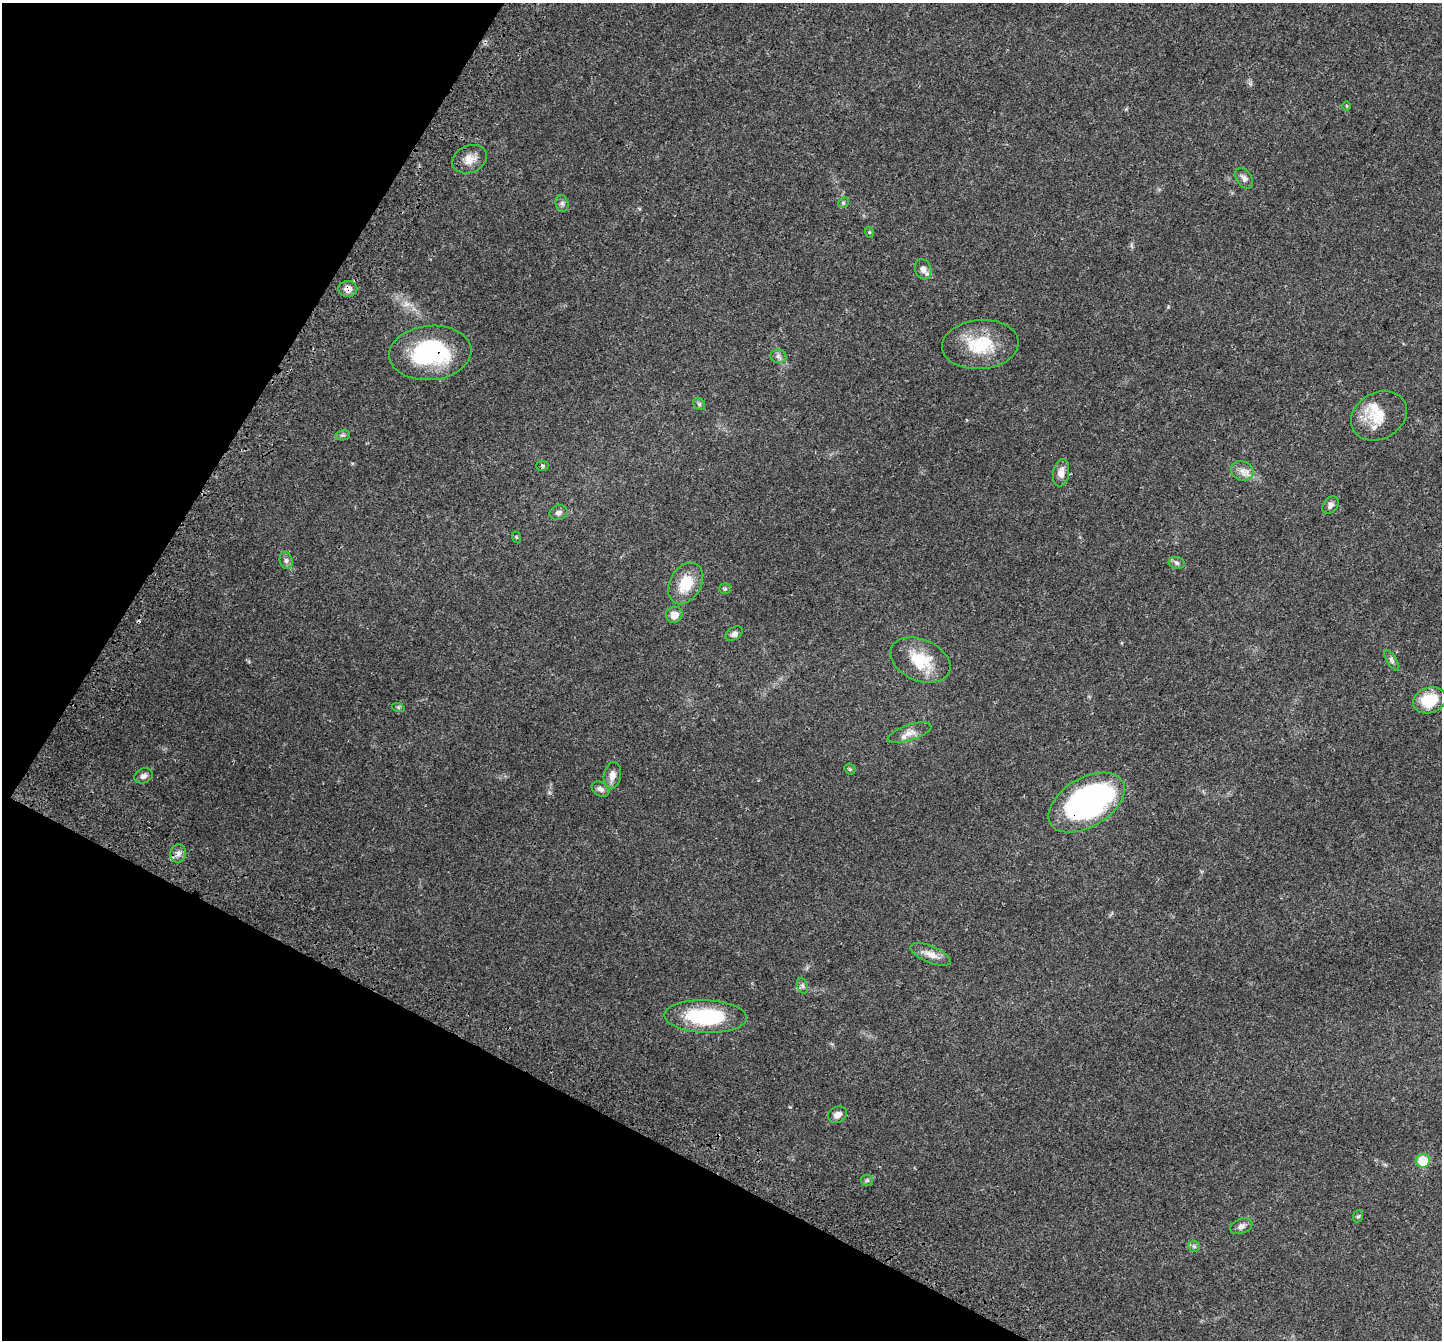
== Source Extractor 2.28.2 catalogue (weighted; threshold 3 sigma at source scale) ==
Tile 9 of 4 x 4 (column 1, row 3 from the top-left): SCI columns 145-1584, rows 1752-3089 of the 6031 x 6114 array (HDU 1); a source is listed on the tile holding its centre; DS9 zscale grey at full resolution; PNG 1444 x 1342 px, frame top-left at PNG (2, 3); each listed source drawn as its Kron ellipse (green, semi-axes under 4 px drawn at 4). Shown black and unused: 25% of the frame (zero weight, under 3 of 4 exposures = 8% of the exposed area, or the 3 px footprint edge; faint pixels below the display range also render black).
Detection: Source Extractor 2.28.2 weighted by HDU 2 'WHT'; one run over the whole footprint, this tile lists its part. Background 0.0446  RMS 0.0039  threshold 0.0174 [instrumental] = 3 sigma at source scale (4.5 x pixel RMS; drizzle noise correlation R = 1.50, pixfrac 1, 0.0396/0.0396 arcsec/px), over >= 5 px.
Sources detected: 50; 1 inside a brighter object's white glare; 1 cosmic-ray / hot-pixel residue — neither listed nor drawn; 2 inside a brighter listed object's ellipse — not listed separately; the other 46 listed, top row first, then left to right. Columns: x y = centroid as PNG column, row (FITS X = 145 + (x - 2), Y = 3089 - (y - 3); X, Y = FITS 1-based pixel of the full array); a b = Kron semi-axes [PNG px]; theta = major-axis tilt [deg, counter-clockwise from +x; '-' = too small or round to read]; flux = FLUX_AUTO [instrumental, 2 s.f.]
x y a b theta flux
1347 106 5 3 - 0.3
470 159 18 13 22 4
1244 178 11 7 -55 1.5
562 203 8 6 -75 1
843 203 6 4 45 0.53
869 232 5 3 - 0.33
923 269 10 8 -72 2
348 289 9 8 - 2.3
980 344 38 24 5 16
430 353 41 27 5 40
778 356 8 6 -7 1.2
699 404 6 5 - 0.68
1379 416 29 23 30 9.3
343 435 7 5 11 0.66
542 466 6 5 - 0.56
1242 471 11 9 -20 2.5
1061 473 14 8 80 2.7
1330 505 10 6 50 1.4
558 513 9 7 12 1.2
516 537 6 3 -71 0.36
286 560 9 6 -74 1.1
1177 563 8 6 -17 0.96
686 583 22 15 60 9.6
725 589 5 5 - 0.47
674 615 8 8 - 3.3
734 634 9 6 34 1.2
920 660 31 20 -24 13
1391 660 12 4 -59 0.98
1430 700 17 12 18 12
398 707 6 4 -18 0.46
909 733 23 8 19 3.1
850 769 6 5 - 0.45
612 775 13 8 81 2.6
143 776 9 7 24 1.3
600 789 9 7 -32 1.5
1086 802 42 24 30 81
178 853 9 8 - 1.7
931 954 21 8 -23 3.3
802 986 8 5 -71 0.79
705 1016 41 16 -2 28
837 1115 10 8 26 2.2
1423 1161 7 7 - 12
867 1180 6 6 - 0.67
1358 1216 6 5 - 0.55
1241 1226 11 7 21 1.4
1194 1246 6 5 - 0.7
Overlapping masked pixels (flux is a lower limit): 3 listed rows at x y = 348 289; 430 353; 1086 802